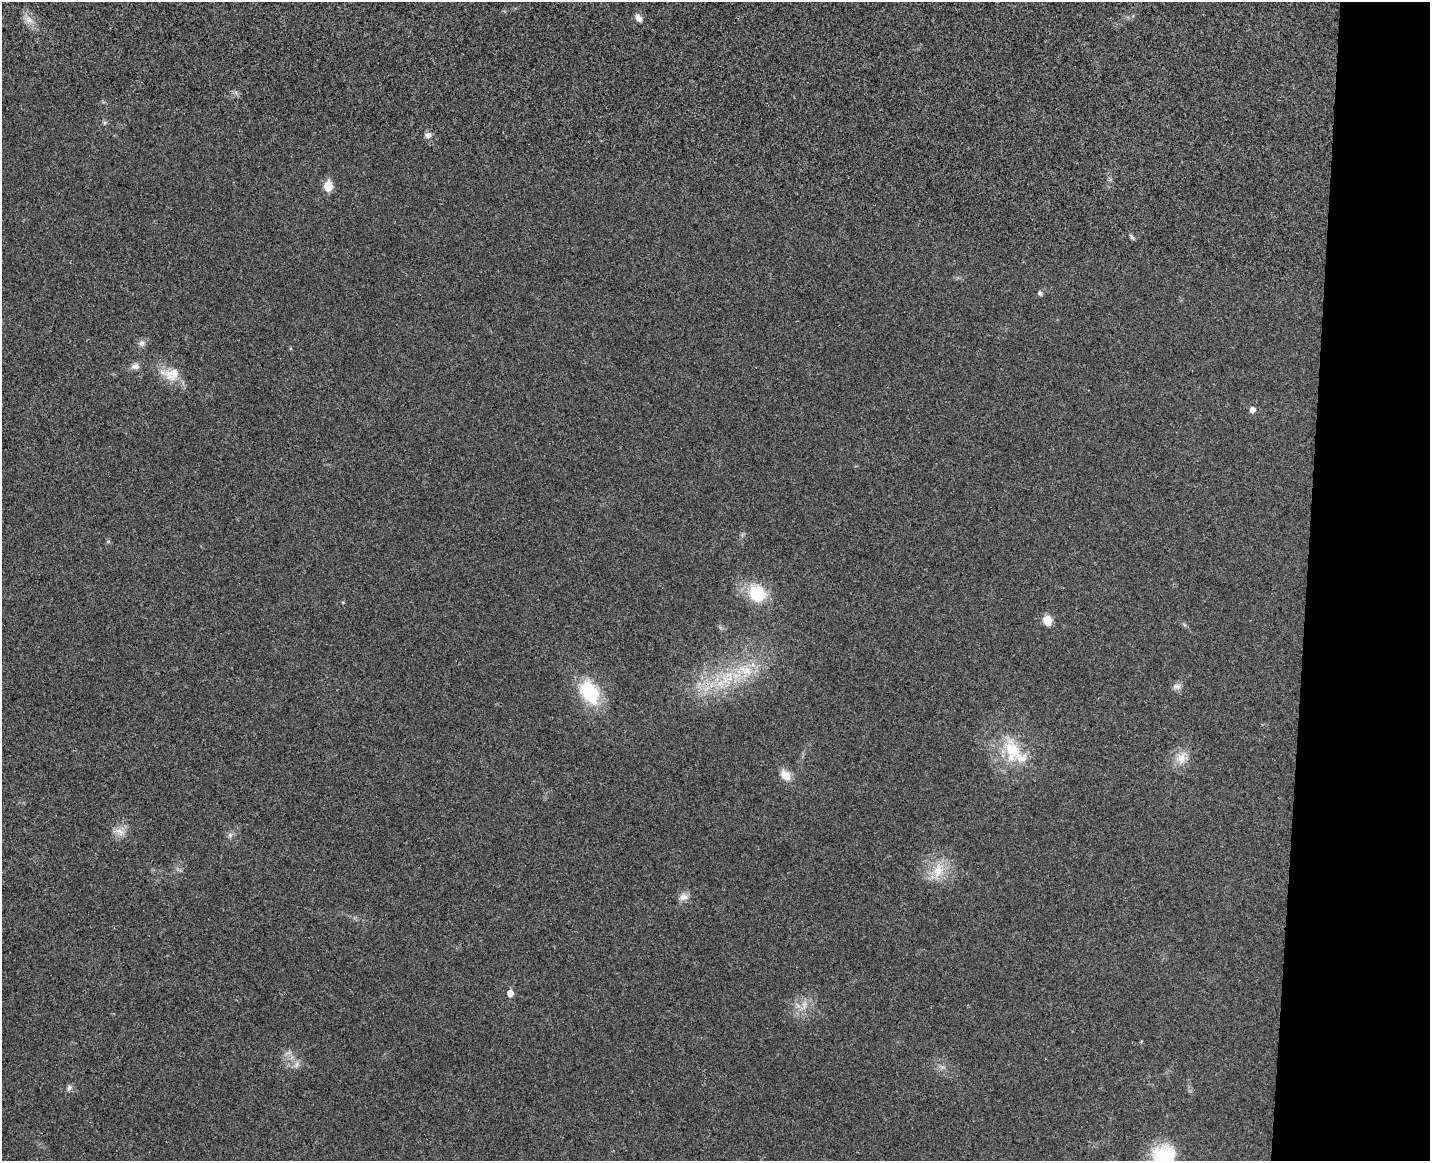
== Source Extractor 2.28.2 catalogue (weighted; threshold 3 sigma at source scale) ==
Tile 9 of 3 x 4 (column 3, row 3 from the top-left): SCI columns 3024-4451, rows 1172-2330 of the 4732 x 4672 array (HDU 1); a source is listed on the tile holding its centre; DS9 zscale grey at full resolution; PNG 1432 x 1163 px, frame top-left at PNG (2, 2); no overlay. Shown black and unused: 9% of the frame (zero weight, under 3 of 4 exposures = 6% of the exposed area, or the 3 px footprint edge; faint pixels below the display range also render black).
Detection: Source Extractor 2.28.2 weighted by HDU 2 'WHT'; one run over the whole footprint, this tile lists its part. Background 0.0215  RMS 0.0063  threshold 0.0286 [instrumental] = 3 sigma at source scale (4.5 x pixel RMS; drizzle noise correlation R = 1.50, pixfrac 1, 0.05/0.05 arcsec/px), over >= 5 px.
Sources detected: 31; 2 inside a brighter listed object's ellipse — not listed separately; the other 29 listed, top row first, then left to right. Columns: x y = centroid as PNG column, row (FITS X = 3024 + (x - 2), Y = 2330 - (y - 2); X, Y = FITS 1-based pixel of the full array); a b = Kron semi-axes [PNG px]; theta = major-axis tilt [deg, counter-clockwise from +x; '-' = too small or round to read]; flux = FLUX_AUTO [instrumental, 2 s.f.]
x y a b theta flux
638 18 9 7 -48 3
29 20 13 8 -23 4.5
428 135 9 8 - 2.7
328 186 6 5 - 22
1132 237 10 4 -51 1.2
1040 293 6 5 - 1.3
142 343 9 8 - 2.6
135 366 11 8 11 3.2
172 374 23 17 22 12
1252 409 6 5 - 3.7
108 541 6 5 - 0.89
757 593 23 20 -49 23
1047 620 10 8 -63 7.8
745 670 23 11 -20 13
725 680 14 8 75 7.8
1177 686 12 7 -1 2.7
589 692 33 22 -59 31
1012 750 34 19 -49 25
1181 758 18 15 21 8.6
786 775 15 10 -47 6.7
120 832 14 7 -54 4.4
230 835 7 6 - 1.8
938 870 24 12 76 12
683 897 11 9 7 3.8
510 993 6 5 - 6.2
804 1006 18 8 66 6
297 1064 9 4 71 1.6
69 1088 8 6 71 2
1164 1155 29 24 15 29
Isophote crosses this tile's border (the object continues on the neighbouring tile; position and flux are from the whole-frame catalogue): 1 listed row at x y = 1164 1155